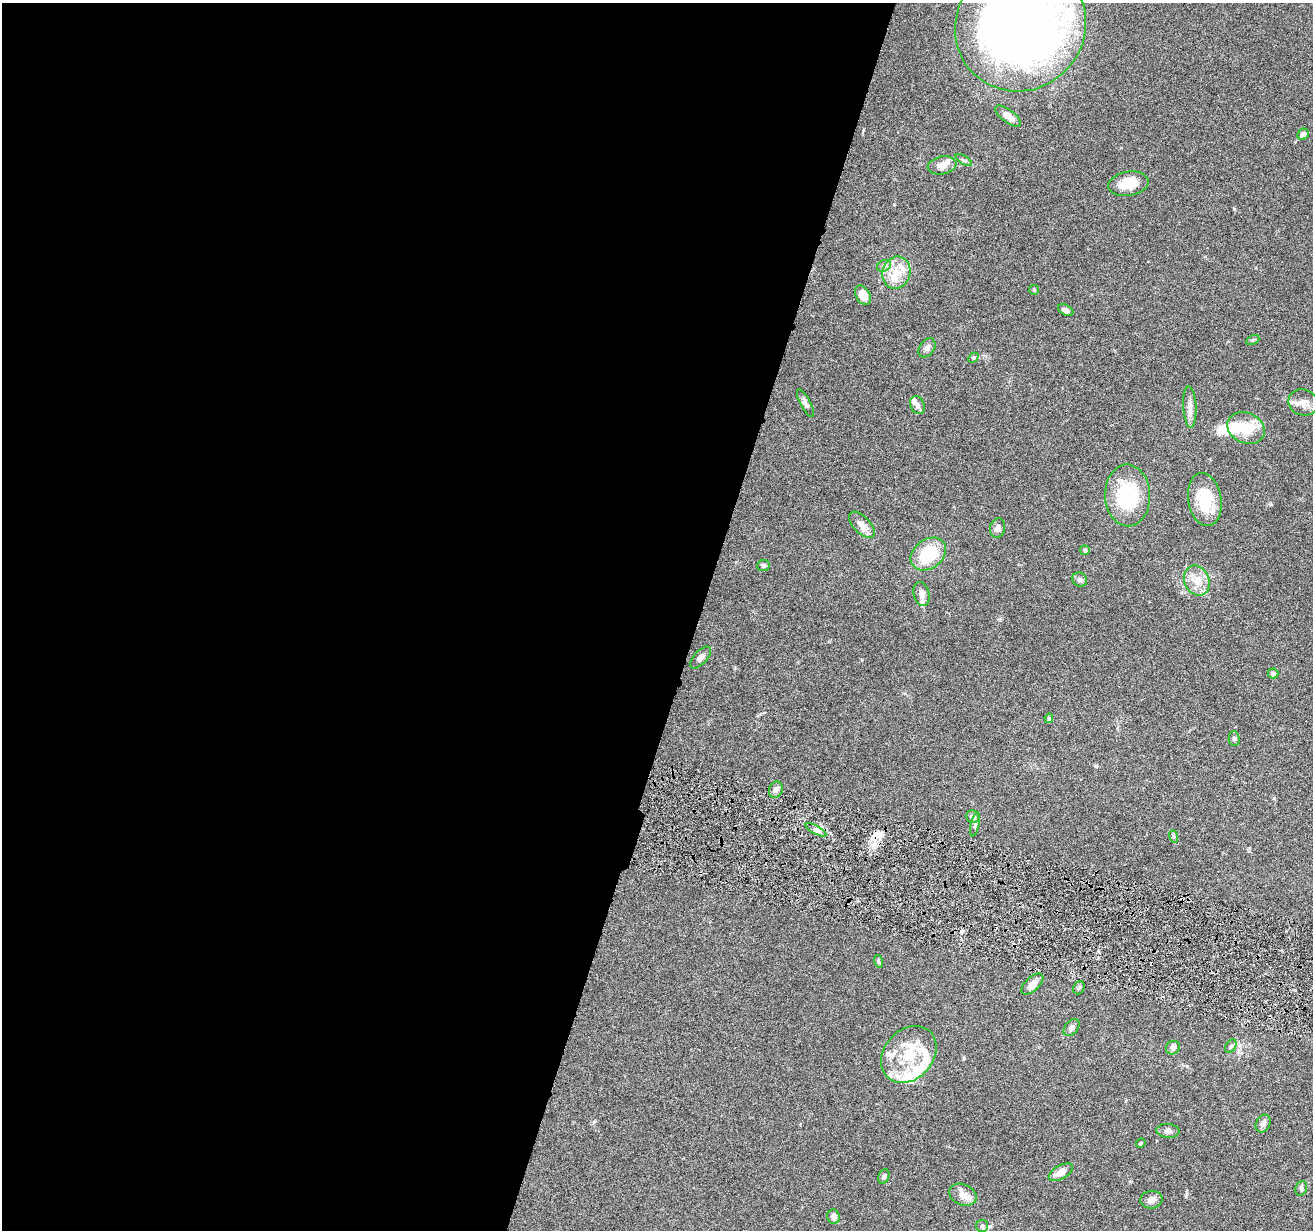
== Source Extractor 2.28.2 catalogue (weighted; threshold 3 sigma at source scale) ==
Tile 5 of 4 x 4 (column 1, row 2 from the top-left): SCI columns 3-1313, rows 2713-3940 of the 5245 x 5297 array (HDU 1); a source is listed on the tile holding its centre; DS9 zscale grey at full resolution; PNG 1315 x 1232 px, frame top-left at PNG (2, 3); each listed source drawn as its Kron ellipse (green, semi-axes under 4 px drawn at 4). Shown black and unused: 53% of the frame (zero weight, under 4 of 8 exposures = <1% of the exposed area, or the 3 px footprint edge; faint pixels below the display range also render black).
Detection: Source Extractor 2.28.2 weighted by HDU 2 'WHT'; one run over the whole footprint, this tile lists its part. Background 0.0769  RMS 0.0044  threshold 0.0181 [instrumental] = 3 sigma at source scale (4.09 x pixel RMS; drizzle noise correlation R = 1.36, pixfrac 0.8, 0.05/0.05 arcsec/px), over >= 5 px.
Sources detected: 70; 1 inside a brighter object's white glare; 2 cosmic-ray / hot-pixel residue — neither listed nor drawn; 12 inside a brighter listed object's ellipse — not listed separately; the other 55 listed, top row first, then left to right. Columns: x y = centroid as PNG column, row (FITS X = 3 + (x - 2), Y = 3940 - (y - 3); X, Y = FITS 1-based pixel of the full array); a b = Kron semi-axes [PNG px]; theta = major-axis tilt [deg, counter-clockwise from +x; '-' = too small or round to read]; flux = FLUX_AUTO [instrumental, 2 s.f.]
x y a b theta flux
1021 26 67 64 45 360
1008 116 15 6 -38 4.2
1303 134 6 5 - 2.3
964 160 9 3 -33 0.78
942 165 14 9 11 3.8
1128 184 20 12 9 8.3
884 266 7 5 28 1.1
896 273 16 14 70 6.8
1034 290 5 4 - 0.5
863 295 10 7 -61 4.5
1066 310 8 5 -26 1.7
1253 340 7 4 26 0.61
927 348 10 7 54 1.5
973 358 6 4 44 0.59
1303 402 15 13 -19 3.9
806 403 15 5 -62 1.4
917 405 9 7 -66 1.6
1190 407 20 6 -87 2.8
1246 428 19 15 -25 10
1128 495 31 22 -88 26
1205 500 27 16 -80 15
862 525 16 8 -46 3.4
998 528 10 7 77 2.3
1085 550 5 5 - 0.74
928 554 19 14 37 18
763 565 6 5 - 0.96
1080 580 8 7 - 1.2
1197 581 15 12 -67 5.5
921 594 12 8 -76 2
700 657 13 6 47 1.9
1273 673 5 5 - 1.7
1049 718 5 4 - 0.58
1234 738 7 5 -88 0.86
776 790 8 6 67 1.7
973 817 7 6 - 2
975 824 12 4 78 0.92
816 830 11 4 -29 1.3
1173 836 6 4 -70 0.52
878 961 6 4 -71 0.55
1032 984 13 7 42 2.8
1079 988 7 5 65 0.72
1072 1027 10 6 50 1.8
1231 1046 7 5 60 0.79
1173 1048 7 6 - 1.4
909 1054 31 24 49 17
1263 1124 9 7 66 1.8
1168 1131 11 7 -5 1.6
1141 1143 5 4 - 0.45
1061 1172 13 6 29 4.3
884 1176 7 5 67 0.98
1301 1188 7 5 70 0.79
963 1195 14 10 -23 3.5
1151 1200 11 9 8 2.2
834 1217 7 6 - 2.2
982 1226 6 6 - 1.1
Isophote crosses this tile's border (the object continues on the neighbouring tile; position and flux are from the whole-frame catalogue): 1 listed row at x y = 1021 26
Unlisted compact peaks at least as high as the median listed source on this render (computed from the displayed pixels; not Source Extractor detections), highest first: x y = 1234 209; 1274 798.